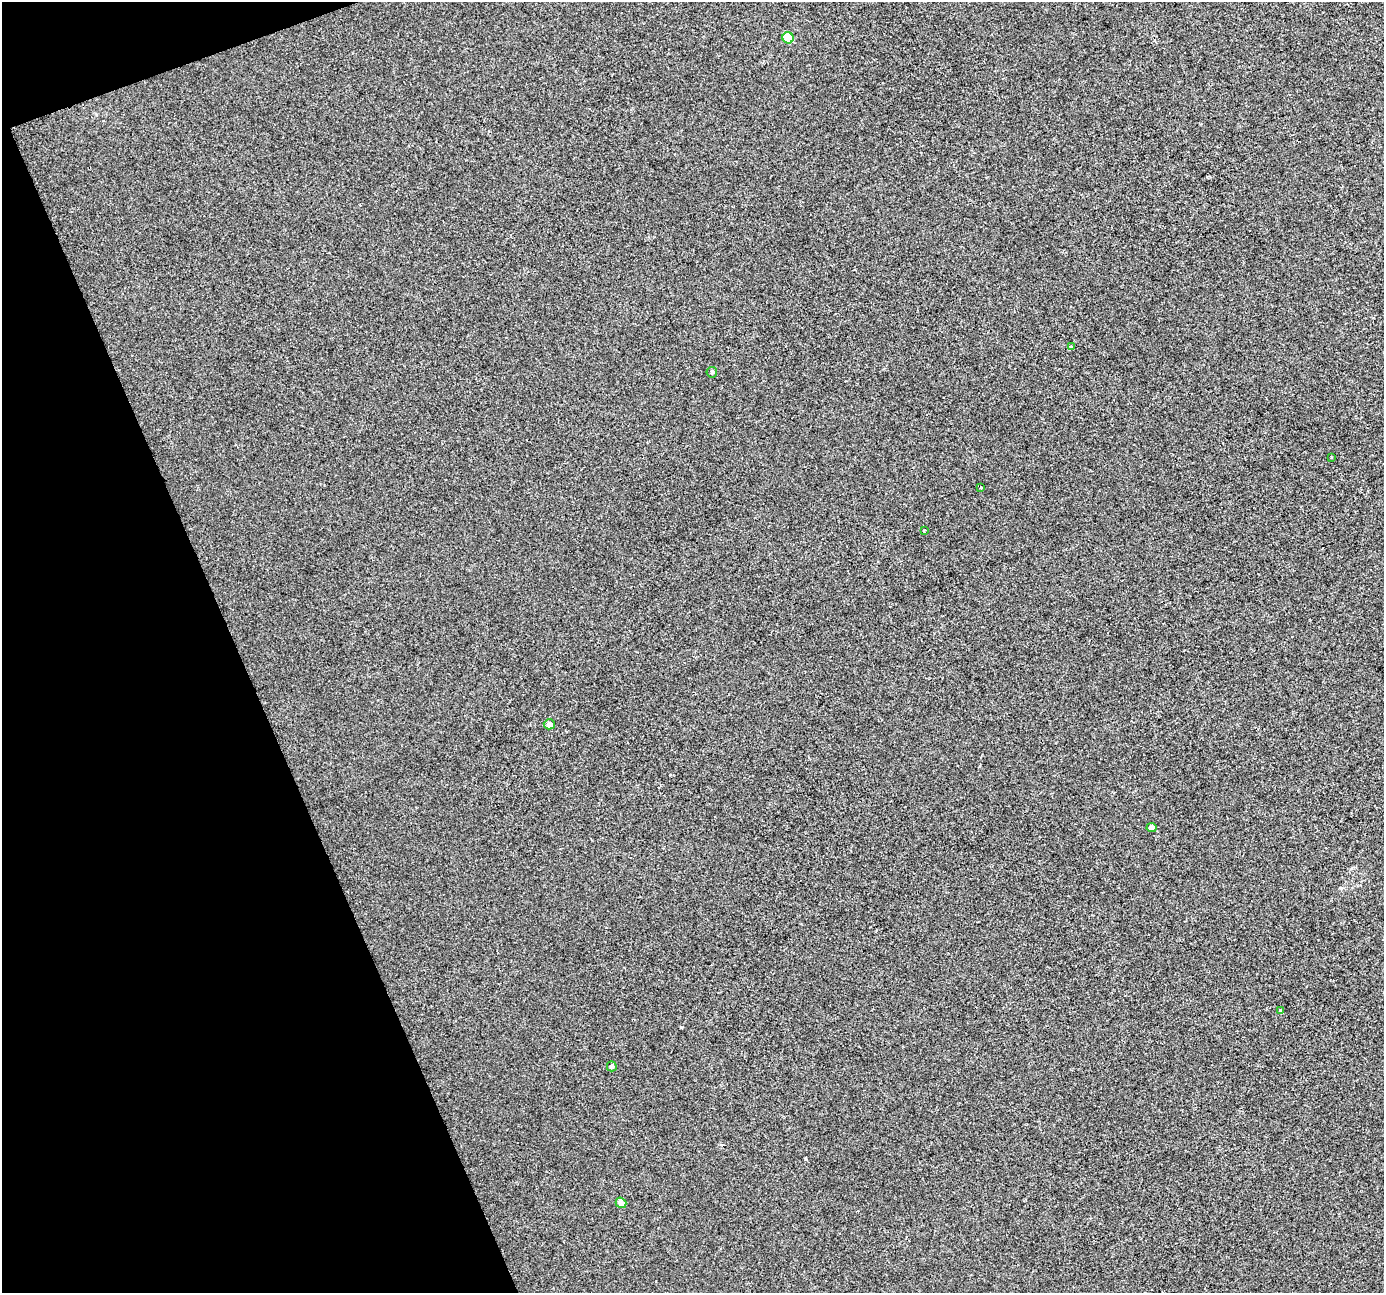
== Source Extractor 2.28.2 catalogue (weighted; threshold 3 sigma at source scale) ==
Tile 5 of 4 x 4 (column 1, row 2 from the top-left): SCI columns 2-1383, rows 2713-4003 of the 5527 x 5369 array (HDU 1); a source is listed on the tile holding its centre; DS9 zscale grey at full resolution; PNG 1386 x 1295 px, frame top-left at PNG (2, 2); each listed source drawn as its Kron ellipse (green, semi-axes under 4 px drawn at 4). Shown black and unused: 18% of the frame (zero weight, under 2 of 3 exposures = <1% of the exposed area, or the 3 px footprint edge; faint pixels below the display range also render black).
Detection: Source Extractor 2.28.2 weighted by HDU 2 'WHT'; one run over the whole footprint, this tile lists its part. Background 4.48e-04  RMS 0.0058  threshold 0.0261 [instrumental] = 3 sigma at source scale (4.5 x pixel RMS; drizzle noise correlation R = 1.50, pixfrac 1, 0.0396/0.0396 arcsec/px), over >= 5 px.
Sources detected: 12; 1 cosmic-ray / hot-pixel residue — neither listed nor drawn; the other 11 listed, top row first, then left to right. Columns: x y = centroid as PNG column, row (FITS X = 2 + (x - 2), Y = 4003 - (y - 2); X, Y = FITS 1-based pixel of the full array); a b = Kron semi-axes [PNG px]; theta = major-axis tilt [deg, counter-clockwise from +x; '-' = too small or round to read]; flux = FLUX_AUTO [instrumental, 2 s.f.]
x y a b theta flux
788 38 6 5 - 13
1072 347 3 3 - 1.1
712 372 5 5 - 0.88
1331 457 2 2 - 0.54
981 487 4 3 - 0.77
924 530 3 2 - 0.68
549 724 5 5 - 2.6
1152 828 5 4 - 2.6
1280 1011 3 3 - 0.91
612 1066 5 5 - 1.3
621 1203 5 5 - 4.3
Unlisted compact peaks at least as high as the median listed source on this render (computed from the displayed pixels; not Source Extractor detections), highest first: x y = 805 1159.